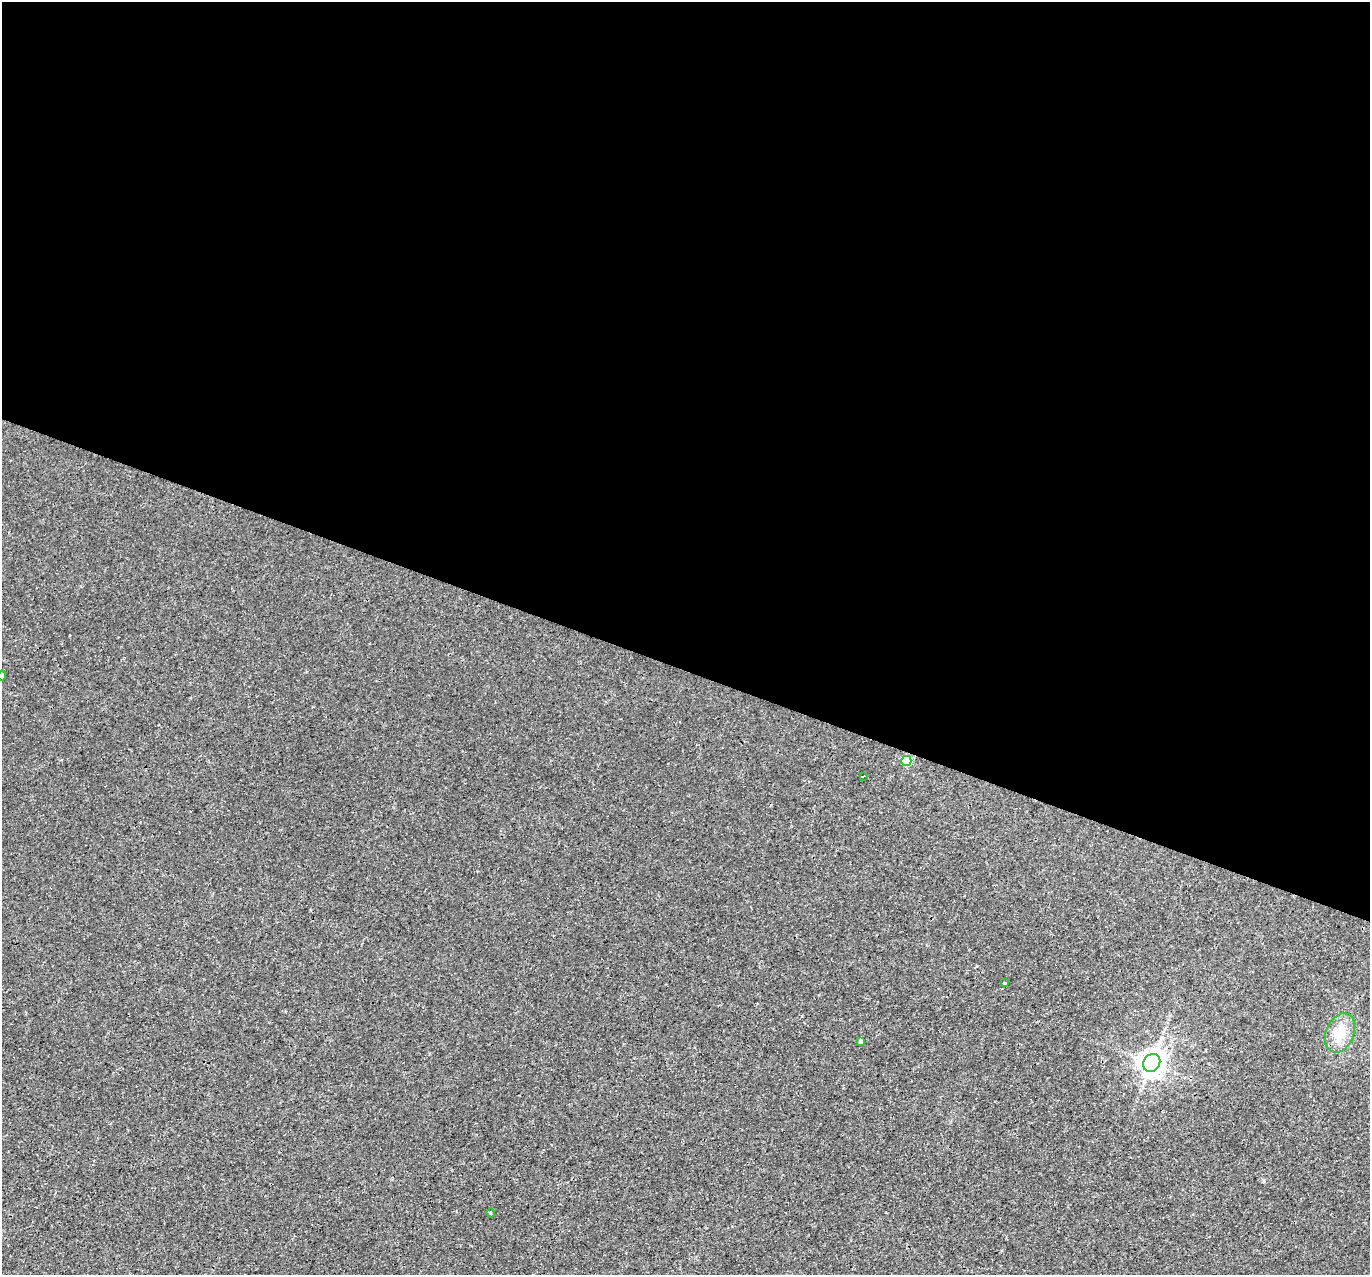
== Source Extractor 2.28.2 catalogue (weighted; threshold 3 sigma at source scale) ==
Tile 3 of 4 x 4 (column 3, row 1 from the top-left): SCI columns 2739-4106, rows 4085-5357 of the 5475 x 5491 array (HDU 1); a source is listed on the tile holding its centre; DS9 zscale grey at full resolution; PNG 1372 x 1277 px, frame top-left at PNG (2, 2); each listed source drawn as its Kron ellipse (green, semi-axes under 4 px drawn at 4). Shown black and unused: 53% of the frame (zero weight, under 3 of 4 exposures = <1% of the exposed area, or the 3 px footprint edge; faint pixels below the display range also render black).
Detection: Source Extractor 2.28.2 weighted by HDU 2 'WHT'; one run over the whole footprint, this tile lists its part. Background 0.0011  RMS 0.0017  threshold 0.00757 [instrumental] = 3 sigma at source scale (4.5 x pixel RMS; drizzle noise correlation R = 1.50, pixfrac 1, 0.05/0.05 arcsec/px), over >= 5 px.
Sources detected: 8; all 8 listed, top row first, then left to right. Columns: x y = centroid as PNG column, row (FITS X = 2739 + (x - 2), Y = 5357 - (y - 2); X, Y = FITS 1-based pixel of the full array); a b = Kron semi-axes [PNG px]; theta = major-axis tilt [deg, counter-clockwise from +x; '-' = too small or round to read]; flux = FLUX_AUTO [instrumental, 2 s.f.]
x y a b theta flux
2 676 5 3 - 0.64
906 761 5 5 - 7.3
863 776 3 2 - 0.16
1004 983 3 3 - 0.24
1340 1033 20 14 67 3.2
861 1041 4 4 - 0.49
1152 1063 9 8 - 170
490 1213 4 3 - 0.16
Isophote crosses this tile's border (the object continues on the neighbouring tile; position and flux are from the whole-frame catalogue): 1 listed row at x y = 2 676